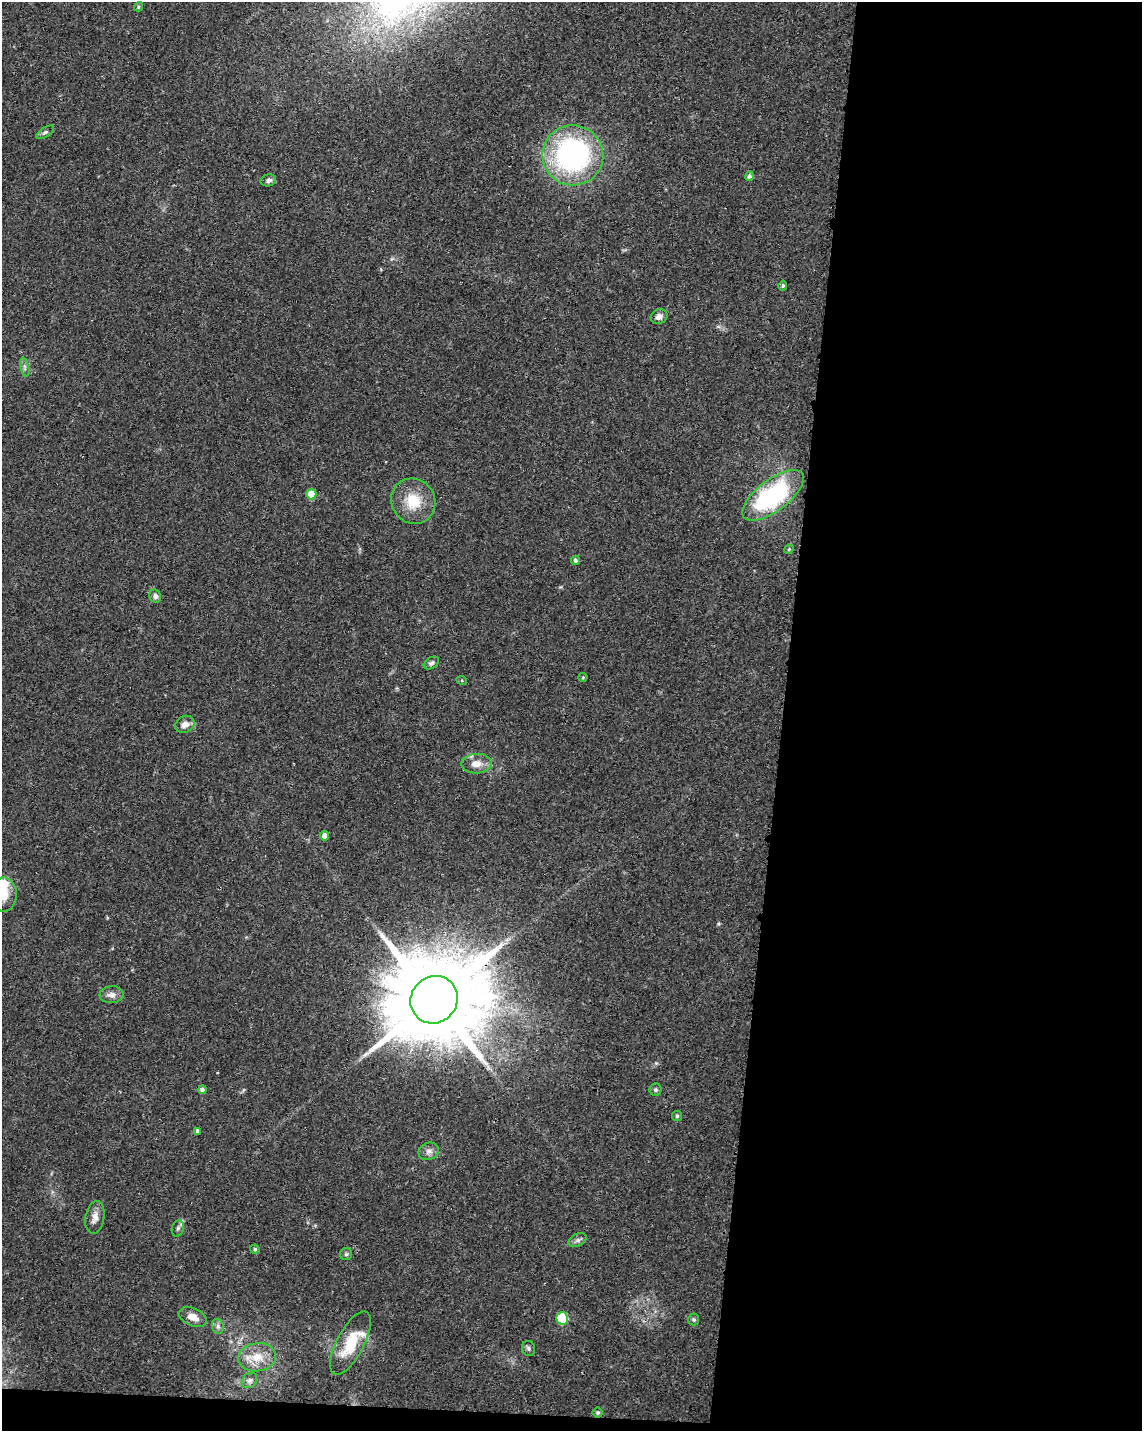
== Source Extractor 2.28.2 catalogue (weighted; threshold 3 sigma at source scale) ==
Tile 12 of 4 x 3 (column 4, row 3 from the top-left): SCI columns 3425-4564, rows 232-1660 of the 4572 x 4802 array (HDU 1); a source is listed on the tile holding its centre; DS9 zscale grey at full resolution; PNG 1144 x 1433 px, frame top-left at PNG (2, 2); each listed source drawn as its Kron ellipse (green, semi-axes under 4 px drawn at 4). Shown black and unused: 33% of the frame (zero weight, under 3 of 4 exposures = <1% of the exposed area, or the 3 px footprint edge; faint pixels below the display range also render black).
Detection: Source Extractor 2.28.2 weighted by HDU 2 'WHT'; one run over the whole footprint, this tile lists its part. Background 0.0366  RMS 0.0033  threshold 0.015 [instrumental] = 3 sigma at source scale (4.5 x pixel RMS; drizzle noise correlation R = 1.50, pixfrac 1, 0.0396/0.0396 arcsec/px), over >= 5 px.
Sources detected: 45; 3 inside a brighter listed object's ellipse — not listed separately; the other 42 listed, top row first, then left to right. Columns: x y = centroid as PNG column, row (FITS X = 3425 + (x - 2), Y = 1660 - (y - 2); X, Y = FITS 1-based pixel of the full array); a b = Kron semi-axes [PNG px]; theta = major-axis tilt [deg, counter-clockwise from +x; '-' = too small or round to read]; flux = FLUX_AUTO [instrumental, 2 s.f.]
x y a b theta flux
138 7 5 4 - 0.5
45 132 10 4 33 0.83
573 155 30 30 - 78
749 176 5 4 - 0.77
268 180 8 6 14 1.1
783 286 5 4 - 0.53
659 317 8 7 - 1.7
25 367 10 4 -77 0.81
311 494 5 5 - 8.5
773 495 36 15 37 49
413 501 23 21 -57 10
789 549 5 4 - 0.35
575 560 4 4 - 0.73
155 596 6 6 - 1.2
431 663 8 5 32 0.85
583 677 4 4 - 0.37
462 681 5 3 - 0.34
185 724 10 8 31 2.4
476 764 15 10 2 3.3
324 836 5 4 - 1.9
3 895 17 13 -90 6.8
112 995 12 8 4 2
434 1000 24 23 - 6800
202 1090 4 4 - 0.97
655 1090 6 6 - 0.65
677 1116 5 5 - 0.54
198 1131 4 4 - 1
429 1151 10 8 22 1.6
95 1217 16 9 80 2.6
178 1228 8 6 73 0.95
578 1240 9 6 27 1
255 1249 4 4 - 0.61
346 1254 6 6 - 0.58
193 1317 15 8 -23 3.3
562 1318 6 6 - 18
694 1319 6 5 - 0.52
218 1326 7 6 - 0.97
350 1343 35 13 62 12
529 1348 7 6 - 0.74
257 1357 19 14 8 6.2
249 1380 8 6 45 1.1
598 1413 5 5 - 0.52
Overlapping masked pixels (flux is a lower limit): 1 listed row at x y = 434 1000
Isophote crosses this tile's border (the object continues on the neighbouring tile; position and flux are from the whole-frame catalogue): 1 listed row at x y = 3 895